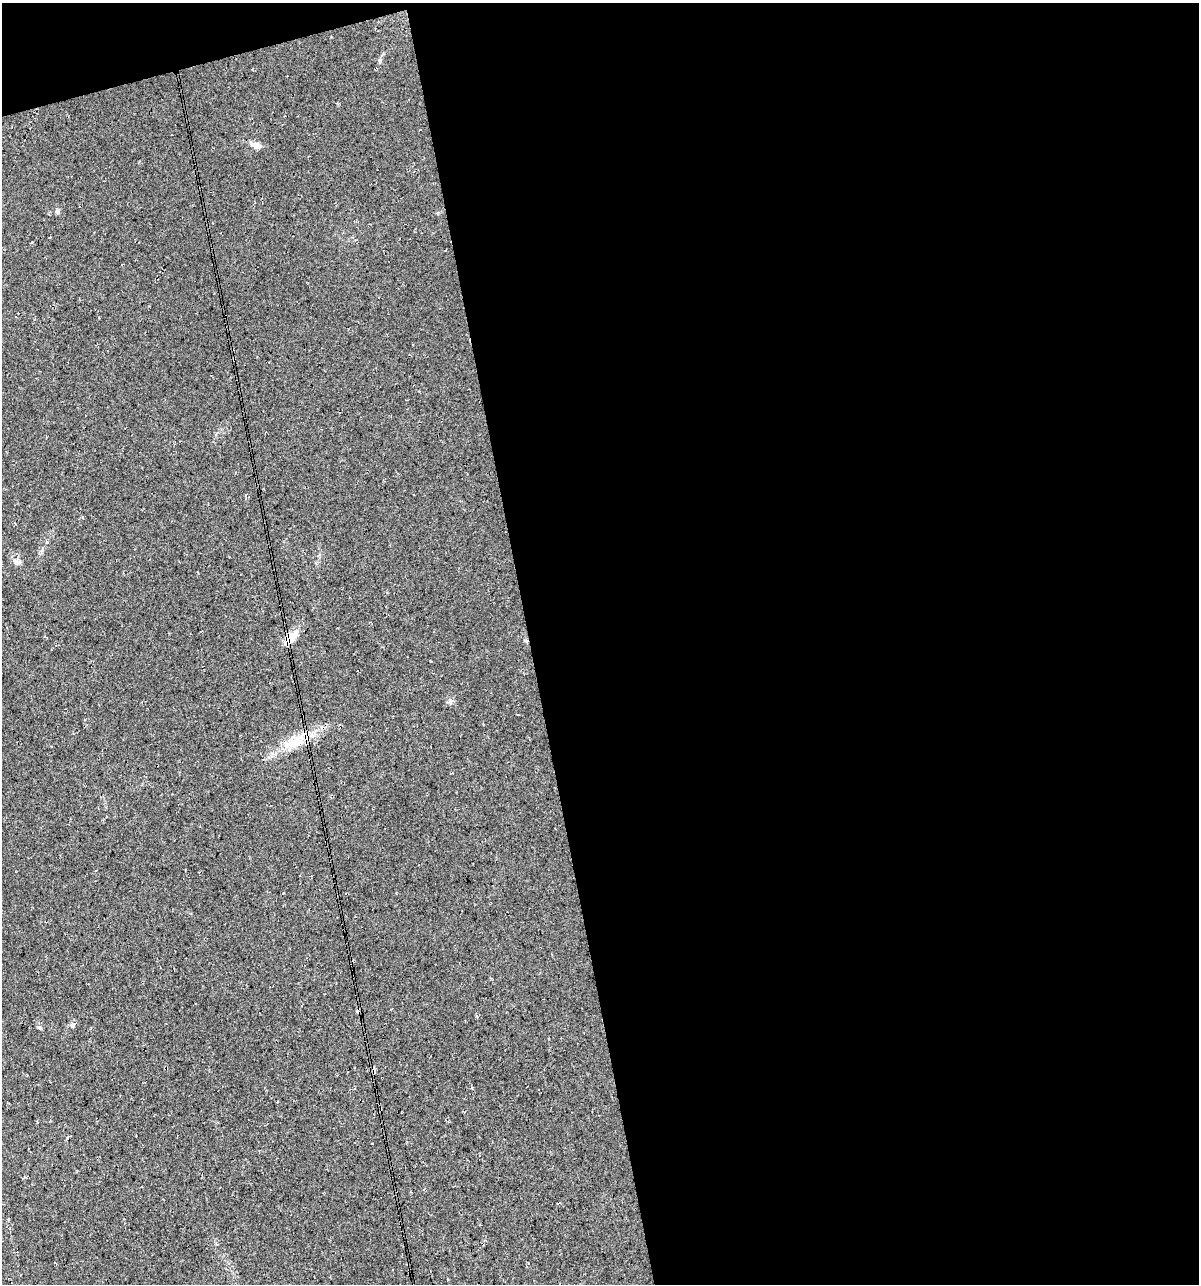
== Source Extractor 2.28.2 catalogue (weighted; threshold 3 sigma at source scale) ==
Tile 4 of 4 x 4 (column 4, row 1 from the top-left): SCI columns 3636-4832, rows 3848-5129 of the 4927 x 5129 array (HDU 1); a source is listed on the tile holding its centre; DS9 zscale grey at full resolution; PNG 1201 x 1286 px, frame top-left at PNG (2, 3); no overlay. Shown black and unused: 58% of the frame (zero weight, under 3 of 4 exposures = <1% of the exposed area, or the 3 px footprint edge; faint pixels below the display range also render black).
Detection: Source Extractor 2.28.2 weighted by HDU 2 'WHT'; one run over the whole footprint, this tile lists its part. Background 0.0217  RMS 0.008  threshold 0.0359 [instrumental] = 3 sigma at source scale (4.5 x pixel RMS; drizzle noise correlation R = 1.50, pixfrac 1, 0.0396/0.0396 arcsec/px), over >= 5 px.
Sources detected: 9; all 9 listed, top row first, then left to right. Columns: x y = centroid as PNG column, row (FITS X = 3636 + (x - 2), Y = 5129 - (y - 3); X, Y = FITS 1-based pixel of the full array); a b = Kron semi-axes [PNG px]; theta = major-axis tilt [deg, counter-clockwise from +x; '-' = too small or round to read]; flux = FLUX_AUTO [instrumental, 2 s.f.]
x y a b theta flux
380 61 8 4 83 1.4
257 146 10 7 -19 6.3
57 212 6 4 -1 1.4
15 561 8 7 - 3.2
291 637 14 9 52 13
450 701 8 6 -80 2.1
296 741 29 14 33 20
40 1028 6 4 -71 1.1
67 1138 5 3 - 1.1
Overlapping masked pixels (flux is a lower limit): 1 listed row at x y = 291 637